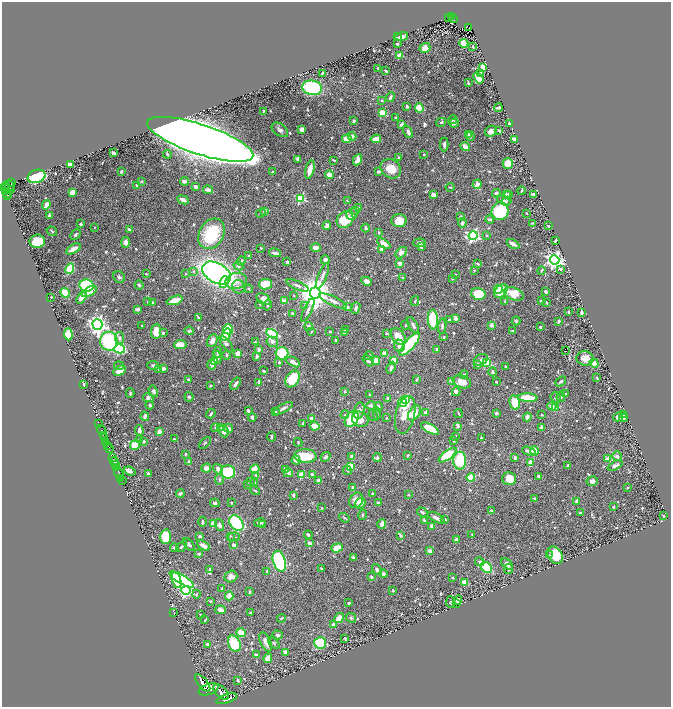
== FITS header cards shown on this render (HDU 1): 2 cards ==
NAXIS1  =                 1337
NAXIS2  =                 1409

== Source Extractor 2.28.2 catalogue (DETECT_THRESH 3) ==
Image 1337 x 1409 px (HDU 1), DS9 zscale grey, zoomed out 1/2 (1 PNG px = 2 x 2 image px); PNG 673 x 709 px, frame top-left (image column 1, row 1409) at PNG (2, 2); each listed source drawn as its Kron ellipse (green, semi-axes under 4 px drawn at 4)
Background 0.834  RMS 0.011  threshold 0.0327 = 3 sigma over >= 5 px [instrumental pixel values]
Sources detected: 818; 41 cannot appear on this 1/2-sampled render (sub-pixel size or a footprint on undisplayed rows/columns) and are neither listed nor drawn; of the other 777, the 500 brightest by FLUX_AUTO listed and drawn (277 fainter detections omitted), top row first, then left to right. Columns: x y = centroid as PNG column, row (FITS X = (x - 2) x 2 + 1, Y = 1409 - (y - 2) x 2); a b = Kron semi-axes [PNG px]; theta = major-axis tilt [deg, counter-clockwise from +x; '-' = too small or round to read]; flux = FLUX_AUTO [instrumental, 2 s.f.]
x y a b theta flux
451 16 3 2 - 98
449 17 2 1 - 27
453 19 4 2 - 130
469 27 2 1 - 37
402 36 6 3 16 27
397 37 3 2 - 5.2
464 43 4 3 - 71
397 44 2 2 - 3
473 46 3 2 - 2.7
425 48 6 5 - 11
399 55 2 2 - 50
483 67 4 3 - 30
378 68 2 2 - 2.7
386 71 3 2 - 3.1
322 73 4 2 - 3
481 73 2 2 - 13
478 78 6 4 -52 30
468 83 4 2 - 2.4
312 88 10 7 -7 180
390 97 5 3 - 6.1
382 101 3 3 - 2.2
407 106 4 3 - 4.7
419 108 5 4 - 45
498 108 4 2 - 7.7
264 111 2 2 - 17
382 113 3 3 - 95
395 117 2 2 - 2.4
453 120 4 3 - 2.4
354 121 2 2 - 13
441 122 5 3 - 3.9
454 123 5 4 - 6.8
509 123 3 2 - 5.2
401 124 3 3 - 7.4
280 130 9 6 -37 8.9
302 130 4 3 - 9.7
499 130 4 2 - 2.4
491 131 6 5 - 12
408 132 6 3 -63 5.4
469 134 4 4 - 3
352 136 4 3 - 12
470 136 5 3 - 2.8
200 139 55 15 -18 17000
347 139 5 4 - 31
376 139 5 3 - 27
514 139 4 3 - 6.2
444 144 7 3 90 7.4
465 147 5 3 - 17
113 153 4 2 - 7
167 154 4 2 - 3.4
424 154 2 2 - 2.7
399 157 2 2 - 2.5
298 159 4 3 - 10
334 160 3 2 - 2.2
358 160 6 4 64 17
508 163 5 5 - 39
70 165 4 3 - 17
391 169 11 9 -34 32
310 170 9 3 76 32
378 171 4 3 - 3.5
121 172 3 2 - 3.4
272 172 3 2 - 2.6
329 175 4 3 - 25
36 176 9 6 20 200
142 181 3 3 - 2.3
184 181 4 3 - 9.5
12 183 4 2 - 75
477 184 5 4 - 10
137 185 2 2 - 8.4
5 186 5 2 - 510
9 186 5 2 - 140
196 187 4 3 - 7.7
450 187 4 3 - 2.1
6 188 4 2 - 400
12 189 2 2 - 2.1
208 190 5 3 - 13
5 191 2 2 - 100
521 191 4 2 - 2.6
72 192 4 3 - 26
497 193 4 3 - 7.1
6 194 3 1 - 140
506 194 3 3 - 3.4
534 194 3 2 - 4.9
433 195 4 3 - 9.6
509 195 3 3 - 12
7 196 2 1 - 90
301 198 3 3 - 180
183 200 6 3 -25 12
504 200 7 4 -26 6.8
347 201 3 2 - 2
507 201 5 2 - 2.1
46 205 5 3 - 14
359 208 2 2 - 9.5
356 210 4 3 - 2.1
265 211 3 3 - 13
500 211 9 8 - 150
261 213 5 3 - 3.2
526 213 2 2 - 1.9
352 214 6 5 - 5.3
50 215 4 3 - 5.1
460 217 4 3 - 4.9
490 219 4 3 - 5.2
345 220 9 7 45 69
399 221 7 6 - 43
462 223 4 4 - 4.8
532 223 3 2 - 2.1
81 224 3 2 - 6
327 226 4 3 - 7.4
549 226 3 2 - 2.7
95 227 2 2 - 2.1
366 228 4 3 - 4.6
129 229 3 3 - 4.9
52 231 5 2 - 2.1
379 232 4 2 - 2.7
211 234 16 12 61 140
75 235 6 3 45 4.4
473 235 4 4 - 450
487 236 3 2 - 2.1
37 241 7 6 - 56
555 241 3 2 - 2.3
126 242 5 4 - 11
420 243 6 4 3 7.6
384 244 7 4 -33 18
513 244 7 3 -29 12
421 247 3 2 - 5.2
261 248 2 2 - 2.1
315 248 5 3 - 14
73 249 8 3 30 19
381 250 3 3 - 11
275 253 6 3 -11 9.4
401 253 7 4 45 14
249 256 4 3 - 2.2
325 260 4 4 - 8.3
555 260 5 4 - 1000
241 261 4 3 - 3.7
287 262 3 3 - 7.1
400 263 3 2 - 21
478 264 3 2 - 2.8
238 266 5 4 - 5.5
70 269 5 3 - 92
560 269 2 2 - 5.9
474 270 2 2 - 2.2
541 270 4 2 - 2
193 271 4 3 - 2.6
217 273 15 9 -30 1000
146 274 2 2 - 2
186 274 3 3 - 3
455 274 3 2 - 2
322 276 14 4 67 9.2
119 277 6 5 - 4.7
403 278 3 2 - 4.2
452 278 3 3 - 2.7
236 281 11 8 11 26
366 281 5 4 - 12
224 282 6 4 70 26
265 284 7 5 9 63
87 285 7 6 - 150
139 285 4 3 - 3.7
298 285 12 3 -23 8.4
238 287 7 6 - 8.2
249 289 4 2 - 1.9
498 289 4 3 - 30
501 291 8 5 49 62
89 292 8 4 28 21
546 292 4 3 - 4.2
65 293 5 4 - 47
315 293 5 5 - 5900
478 294 7 5 -15 62
514 294 10 6 -21 54
294 295 3 2 - 1.9
51 297 2 2 - 2.5
81 298 6 4 57 17
264 299 8 5 -35 14
175 300 8 4 18 32
541 300 3 2 - 2.2
148 301 3 3 - 2.8
284 301 2 2 - 42
333 301 15 4 -25 13
415 301 5 3 - 2.6
505 301 2 2 - 2.4
153 303 4 2 - 2.3
546 303 3 2 - 3.2
259 304 3 2 - 2.2
268 305 5 3 - 4.3
304 306 4 3 - 2.8
348 307 4 3 - 3.3
356 308 6 4 69 7
137 309 4 3 - 6.1
308 310 12 3 65 6.7
568 312 3 2 - 2.7
581 313 4 2 - 4.9
292 314 3 3 - 7.3
198 317 3 2 - 2
455 318 3 2 - 11
433 319 10 5 -85 92
449 319 4 2 - 2.9
516 321 4 4 - 3.7
559 321 3 2 - 6.3
97 324 5 5 - 1100
405 325 4 3 - 1.9
413 325 9 3 -59 6.5
491 325 3 3 - 9.3
142 326 2 2 - 3.2
309 326 4 4 - 6.9
442 326 7 3 85 5
540 327 2 2 - 5.2
228 329 5 5 - 110
345 329 2 2 - 2.4
156 331 7 5 85 33
189 331 4 3 - 5.7
330 331 2 2 - 3.6
512 331 4 2 - 2
311 332 4 3 - 2.2
345 332 3 2 - 23
163 333 2 2 - 7.4
387 333 3 2 - 2.3
68 334 6 4 -85 38
272 334 6 4 -32 170
226 335 6 3 68 73
398 337 9 6 -53 32
444 337 3 2 - 1.9
120 338 6 4 -81 6
336 340 3 2 - 4.5
109 341 9 8 - 220
212 341 7 4 65 14
255 342 3 2 - 2.1
272 342 6 5 - 8.3
226 344 9 3 -53 12
410 344 14 5 48 220
180 345 6 4 5 22
399 346 6 5 - 14
120 349 5 4 - 240
259 349 2 2 - 16
437 349 2 2 - 3.1
565 351 2 1 - 2.4
218 352 5 3 - 4.8
238 353 4 4 - 11
282 353 6 6 - 140
385 353 2 2 - 40
226 355 4 3 - 4.1
257 356 3 3 - 4.1
369 356 4 3 - 2.1
217 357 6 4 -81 11
585 358 8 7 - 20
394 360 4 3 - 20
481 360 7 5 25 6.5
214 361 4 4 - 9.7
368 361 6 3 -43 5.4
376 361 4 3 - 35
293 362 7 3 -30 15
279 363 3 3 - 2.8
487 363 3 3 - 95
594 363 5 3 - 58
477 364 4 3 - 6.9
212 365 5 3 - 7.9
119 366 5 3 - 4.6
153 366 6 3 -5 7.4
505 366 3 2 - 2.3
163 368 4 2 - 8.8
391 368 6 4 64 7.4
159 369 3 3 - 2
119 371 6 4 29 29
263 371 3 2 - 3
493 372 4 3 - 4.6
464 375 4 3 - 3.7
597 378 4 2 - 2.4
292 379 9 6 56 69
417 379 4 2 - 3.2
188 380 2 2 - 11
452 381 2 2 - 35
561 381 6 2 41 5
259 382 3 2 - 5.4
462 382 9 6 -18 22
496 382 2 2 - 2.6
83 384 3 2 - 5.1
236 384 7 3 56 9.1
211 386 3 2 - 2.3
153 391 6 4 -59 5.6
345 391 4 3 - 2.1
456 392 4 3 - 15
130 393 4 3 - 2.9
565 394 3 3 - 2.3
370 395 3 2 - 4.7
189 397 5 4 - 3.7
556 397 6 5 - 5.2
561 397 5 3 - 3.5
148 398 5 3 - 7.6
388 398 4 2 - 4.7
528 398 9 3 -2 71
406 399 3 3 - 140
402 402 5 3 - 140
515 403 7 5 -76 44
150 405 4 3 - 3.5
371 406 5 3 - 7.5
552 406 4 3 - 13
378 407 4 3 - 8.4
556 407 3 3 - 22
283 408 10 3 29 9.2
248 411 4 3 - 6.4
275 411 4 3 - 2.1
359 411 8 5 76 8.3
414 413 8 5 55 29
425 413 4 3 - 8.7
458 413 4 2 - 3.4
496 413 3 2 - 6.9
211 414 5 2 - 4.1
377 414 6 2 85 2.7
345 415 4 3 - 2.5
405 415 19 9 77 55
542 415 2 2 - 2.2
624 415 4 3 - 6.3
145 416 4 3 - 10
373 416 6 2 -59 2.5
252 417 4 3 - 5.3
527 417 4 3 - 18
618 417 5 4 - 14
311 418 3 3 - 6.4
387 418 2 2 - 2.1
623 418 5 3 - 4.9
352 419 9 6 55 130
360 419 8 7 - 16
99 423 3 1 - 45
303 423 4 2 - 3.1
315 426 5 4 - 22
458 426 4 2 - 13
215 428 4 3 - 2.7
220 428 4 3 - 5.8
228 428 5 3 - 15
542 428 3 3 - 6.5
430 429 10 4 -28 45
139 430 5 3 - 8.4
224 431 6 4 -68 11
102 432 7 2 -72 180
159 432 3 3 - 19
103 435 2 1 - 7.2
455 436 4 3 - 2
271 437 5 3 - 2.9
481 437 2 2 - 2
105 438 4 2 - 580
174 439 4 3 - 1.9
139 440 4 3 - 2.1
454 440 3 2 - 3.6
106 441 2 1 - 260
143 441 3 3 - 5.4
298 442 4 3 - 2.3
205 443 7 3 45 2.5
135 445 5 4 - 50
108 446 3 1 - 360
109 448 4 2 - 1100
529 451 7 3 -15 7.8
534 451 4 3 - 29
185 454 3 2 - 2
408 455 2 2 - 2.5
448 455 11 4 37 94
305 456 11 7 -1 53
617 456 5 4 - 6.1
326 457 5 4 - 6.3
352 457 3 3 - 13
112 458 4 2 - 350
377 458 4 3 - 3.7
515 458 3 3 - 6.4
608 459 3 3 - 30
296 460 4 4 - 13
189 461 2 2 - 10
460 461 9 6 -90 120
114 462 4 2 - 440
530 463 4 3 - 28
115 465 2 2 - 120
568 465 3 3 - 3.7
350 466 4 3 - 46
615 466 8 4 25 8.5
116 468 3 2 - 85
206 468 5 4 - 7
218 469 6 3 -55 16
255 469 5 4 - 32
285 469 3 2 - 7.8
347 470 5 3 - 3.4
130 471 6 3 -21 9.5
228 472 7 6 - 140
288 473 5 3 - 5.9
119 474 7 2 -63 1200
148 474 3 2 - 3.9
256 475 3 2 - 2.5
301 475 3 3 - 84
312 475 4 3 - 11
538 476 3 2 - 2.8
471 478 4 4 - 55
121 479 2 1 - 450
219 479 5 3 - 3.2
509 479 7 6 - 40
122 480 2 2 - 460
250 481 4 3 - 2.3
319 481 3 3 - 16
592 481 5 5 - 10
255 482 4 3 - 2.5
247 484 3 2 - 4
353 487 3 2 - 6.7
627 487 3 2 - 2
255 491 5 3 - 2.6
180 494 4 3 - 5.2
372 494 2 2 - 2.7
293 495 4 3 - 7.8
409 495 3 2 - 2.5
535 498 3 2 - 4.8
356 500 8 6 58 19
577 501 3 3 - 13
378 502 3 2 - 2.7
215 503 5 4 - 5.9
232 503 3 2 - 2.5
360 503 5 5 - 18
613 507 2 2 - 2
322 508 2 2 - 2
492 511 4 3 - 6
422 512 6 3 -32 4.1
580 513 3 2 - 2.5
362 515 5 3 - 3.9
663 516 3 2 - 2.4
344 518 5 2 - 2.2
436 518 9 3 -29 11
445 519 3 2 - 3
424 520 3 3 - 5
202 522 5 3 - 3.9
236 523 8 6 -53 200
260 523 6 3 11 6.2
214 524 3 3 - 67
263 524 4 3 - 2.9
382 524 5 3 - 14
219 525 6 4 -73 6.2
432 526 3 3 - 14
308 535 4 3 - 3.2
472 535 3 2 - 1.9
200 536 3 2 - 4.7
230 536 4 3 - 2.1
400 536 3 3 - 4.1
166 537 7 5 -88 72
234 537 6 3 1 2.8
456 540 4 3 - 6.7
310 543 3 3 - 9
189 544 7 4 -53 4
234 545 4 3 - 6.1
182 546 7 3 51 4.3
203 546 7 3 -32 19
174 548 4 3 - 3.5
337 548 6 4 18 31
429 551 3 3 - 9.1
199 554 4 4 - 3.7
549 555 3 2 - 2
555 555 9 7 -58 56
353 557 4 2 - 3.2
279 561 11 6 -72 340
480 562 5 3 - 6
507 564 7 4 -43 8.2
486 567 6 4 -42 82
209 569 4 2 - 2.5
321 569 3 3 - 2.4
509 569 5 3 - 5.4
377 570 6 4 -54 6.2
267 572 3 2 - 6.4
383 574 4 4 - 4.6
231 577 6 6 - 10
371 577 4 3 - 2.9
453 578 3 2 - 2.4
182 579 13 4 -31 170
177 580 8 4 -74 52
465 582 3 3 - 31
222 588 3 2 - 3.6
186 590 4 4 - 480
393 590 3 2 - 3
249 592 3 2 - 3.4
196 594 4 3 - 2.5
229 596 4 3 - 26
458 600 5 3 - 6.8
210 601 4 2 - 2.1
451 602 6 2 -85 2.2
349 603 3 2 - 2.9
456 603 2 2 - 3.3
220 610 5 4 - 9.5
250 612 2 2 - 2.1
174 613 2 1 - 4.8
200 615 2 2 - 2.6
281 618 4 2 - 2.4
339 618 5 3 - 21
351 618 5 4 - 3.3
205 620 3 2 - 2.4
334 624 4 3 - 8.4
241 633 5 3 - 50
278 635 5 4 - 6.7
345 638 3 3 - 3.4
266 642 10 5 -64 12
274 643 7 3 -43 3.4
320 643 6 5 - 170
207 644 3 2 - 4.7
234 644 8 6 -65 91
285 652 4 3 - 6.1
256 655 3 3 - 8.8
268 658 5 4 - 21
237 680 3 3 - 3.7
203 683 10 5 -50 4100
209 689 10 5 20 4800
221 692 10 5 -44 3000
227 699 11 4 19 3300
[277 fainter detections neither listed nor drawn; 41 sub-pixel or undisplayed-footprint detections neither listed nor drawn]